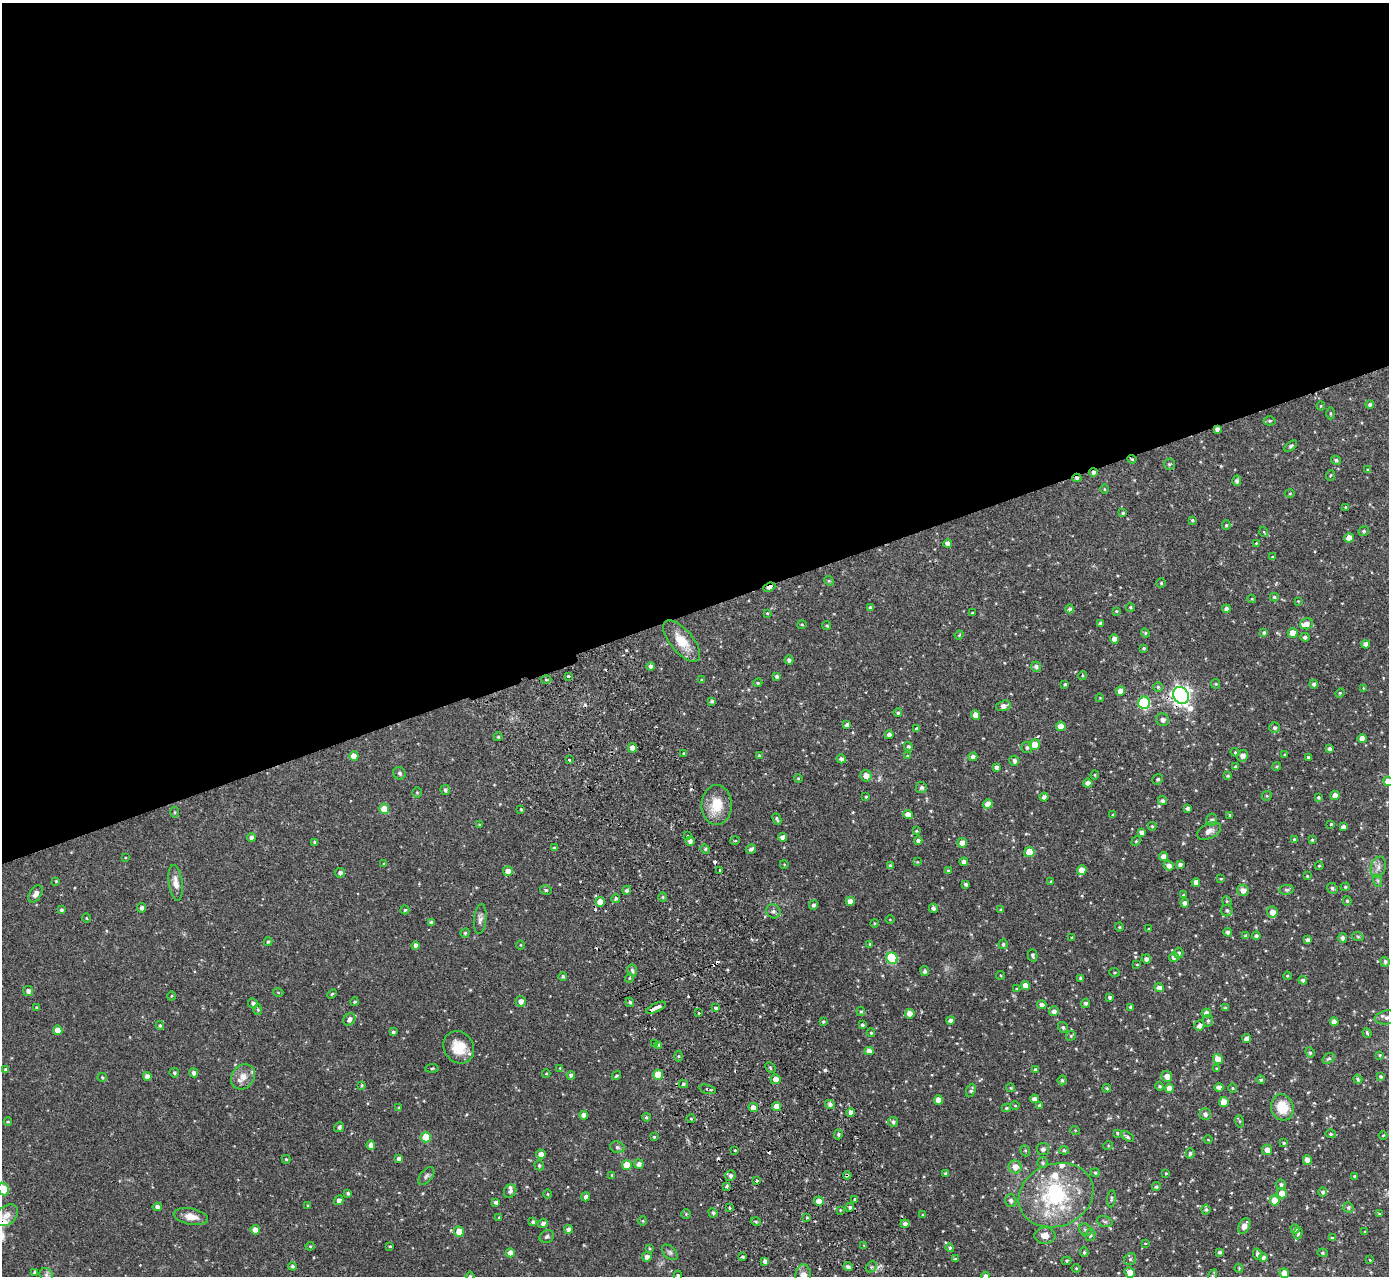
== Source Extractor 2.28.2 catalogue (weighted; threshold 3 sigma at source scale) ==
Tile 2 of 4 x 4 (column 2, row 1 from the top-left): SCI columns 1442-2828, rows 4005-5278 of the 5655 x 5589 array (HDU 1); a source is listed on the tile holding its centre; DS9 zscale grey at full resolution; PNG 1391 x 1278 px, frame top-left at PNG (2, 3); each listed source drawn as its Kron ellipse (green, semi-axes under 4 px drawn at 4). Shown black and unused: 48% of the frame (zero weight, under 2 of 3 exposures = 3% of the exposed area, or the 3 px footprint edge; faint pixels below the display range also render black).
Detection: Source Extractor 2.28.2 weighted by HDU 2 'WHT'; one run over the whole footprint, this tile lists its part. Background 0.0647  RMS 0.0053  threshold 0.0241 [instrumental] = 3 sigma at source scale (4.5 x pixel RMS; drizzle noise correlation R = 1.50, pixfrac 1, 0.05/0.05 arcsec/px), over >= 5 px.
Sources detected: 479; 1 inside a brighter object's white glare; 11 cosmic-ray / hot-pixel residue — neither listed nor drawn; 7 inside a brighter listed object's ellipse — not listed separately; the other 460 listed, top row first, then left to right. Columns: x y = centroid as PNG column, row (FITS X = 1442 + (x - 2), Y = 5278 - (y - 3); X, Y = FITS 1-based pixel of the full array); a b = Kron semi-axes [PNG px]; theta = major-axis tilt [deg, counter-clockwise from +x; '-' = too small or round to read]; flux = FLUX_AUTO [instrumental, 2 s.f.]
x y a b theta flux
1370 404 4 4 - 0.98
1321 406 4 4 - 0.48
1331 413 6 3 90 0.57
1270 421 6 4 1 0.68
1217 429 4 3 - 1.5
1291 446 7 4 39 0.85
1132 459 4 4 - 0.61
1336 460 5 4 - 1
1169 464 5 5 - 0.78
1367 470 4 3 - 0.54
1094 472 4 4 - 1.6
1331 475 5 3 - 0.48
1077 478 4 4 - 1.1
1237 481 5 4 - 1.4
1105 489 5 3 - 0.46
1290 493 5 3 - 0.49
1346 507 4 3 - 0.56
1123 513 4 3 - 0.72
1192 520 4 3 - 0.65
1226 525 4 4 - 0.73
1364 531 5 4 - 0.87
1264 532 5 3 - 0.4
1349 538 5 4 - 4.7
948 543 4 4 - 2.1
1256 543 4 3 - 0.41
1273 557 4 3 - 0.78
829 581 5 4 - 0.52
1161 583 4 4 - 0.63
769 587 6 4 23 3.3
1274 597 4 3 - 0.79
1252 599 4 4 - 0.48
1298 601 3 3 - 0.32
1131 607 4 4 - 0.65
870 608 4 3 - 1.1
1070 609 4 4 - 1.1
1226 609 4 4 - 1.5
1116 611 3 3 - 0.49
767 613 4 4 - 0.5
972 613 3 3 - 0.56
802 624 5 3 - 0.5
1101 624 4 4 - 1.4
1307 624 6 5 - 2.8
827 625 4 3 - 0.62
1264 632 4 3 - 0.96
1145 633 4 4 - 0.56
1293 633 5 5 - 5.4
959 635 5 3 - 0.5
1305 637 4 4 - 1.2
1114 639 4 4 - 3.9
682 641 25 11 -50 9.9
1366 644 4 4 - 2.5
1144 648 3 3 - 0.67
789 660 4 4 - 1.4
651 666 4 4 - 1.7
1036 667 5 5 - 1.7
1083 675 4 4 - 0.59
568 676 3 3 - 0.88
777 676 4 4 - 1.1
546 679 5 3 - 0.61
702 680 4 3 - 0.48
758 683 4 4 - 0.63
1065 684 4 4 - 0.77
1216 684 5 4 - 0.57
1314 684 4 4 - 1.2
1158 687 5 4 - 0.74
1363 688 4 3 - 0.37
1120 691 4 4 - 3.6
1340 693 4 4 - 0.52
1181 695 9 7 -59 250
1100 698 4 3 - 0.36
712 701 3 3 - 0.95
1144 703 6 6 - 43
1003 706 7 5 17 2.5
898 713 4 4 - 0.88
976 715 5 4 - 3.9
1163 720 6 6 - 1.7
847 725 4 4 - 1.6
1061 726 5 4 - 4.4
1274 728 5 5 - 1.1
917 729 4 4 - 1
889 735 4 4 - 2
498 737 4 4 - 0.6
1362 738 4 4 - 3.6
1035 745 5 5 - 6.3
908 746 5 4 - 0.95
1027 747 5 5 - 1.2
632 748 5 4 - 3
1329 749 4 3 - 1.6
1235 752 4 4 - 0.53
683 753 4 2 - 0.45
1285 754 3 3 - 0.47
759 755 3 3 - 0.64
354 756 5 4 - 4.2
907 756 4 3 - 0.59
1243 756 6 5 - 3.1
973 757 4 4 - 1.9
1308 757 3 3 - 0.77
841 759 5 4 - 1.6
569 760 3 3 - 1.3
1014 761 5 5 - 1.6
1277 766 4 3 - 0.51
996 767 4 4 - 1.5
1235 767 4 3 - 0.97
400 773 6 6 - 1.1
1095 775 4 4 - 0.55
866 776 6 5 - 3.2
1228 776 4 4 - 0.67
798 778 4 3 - 0.43
1158 779 5 5 - 0.98
1388 781 5 4 - 4.5
1088 783 4 4 - 2.5
921 787 5 5 - 1.4
445 790 5 4 - 1.1
417 793 5 4 - 0.67
1335 795 4 4 - 3
1267 796 5 5 - 0.73
866 797 3 3 - 0.58
1044 797 4 4 - 1.5
1318 797 3 3 - 0.55
1162 801 5 4 - 1.2
988 804 5 4 - 4.5
717 805 20 15 88 12
1187 808 4 3 - 1.4
384 809 5 5 - 9.1
521 809 3 2 - 0.56
175 812 5 3 - 0.47
908 814 5 4 - 4.2
1113 815 4 4 - 0.45
1230 815 4 3 - 0.59
777 819 6 4 -64 0.92
1212 820 6 5 - 1.4
1331 824 3 3 - 0.51
479 825 3 3 - 0.43
1152 826 4 4 - 0.64
1343 827 4 4 - 2.3
916 831 4 3 - 0.54
1209 831 13 7 26 2.8
1141 832 4 4 - 2
688 836 3 2 - 0.52
782 837 4 4 - 2.3
251 838 4 4 - 1.8
1294 840 4 3 - 1.1
1312 840 4 3 - 0.51
690 841 4 4 - 1.8
735 841 5 3 - 0.42
918 841 4 4 - 1.6
1136 841 5 4 - 0.51
315 842 3 3 - 1.2
962 843 5 5 - 4.4
554 848 4 4 - 0.64
705 849 5 4 - 0.75
751 849 5 4 - 1.5
1029 852 5 5 - 9.2
1164 856 4 4 - 3.2
125 858 4 3 - 0.4
917 862 4 4 - 0.42
964 862 4 4 - 1.9
384 864 3 3 - 0.51
784 864 4 3 - 0.38
1180 864 4 4 - 1.3
890 866 4 4 - 1.2
1169 866 5 4 - 2.2
1319 866 4 4 - 0.53
1378 867 11 7 72 2.6
948 870 3 3 - 0.43
1082 870 5 5 - 5
508 871 5 5 - 3.7
720 871 3 3 - 3.2
340 873 5 5 - 1.4
1307 876 4 3 - 0.44
1221 879 4 3 - 0.48
56 881 4 4 - 0.48
1051 881 4 3 - 0.45
1378 881 6 4 -72 0.95
1196 882 4 4 - 3.1
176 883 18 7 -82 3.8
966 884 3 3 - 1.1
1345 887 4 4 - 0.84
1332 888 6 5 - 1
546 890 6 4 -15 0.86
627 890 4 4 - 1.3
1243 890 6 5 - 3.1
1287 890 7 5 8 1.1
35 894 9 5 57 2.8
1184 895 4 3 - 0.49
663 897 4 4 - 0.65
616 898 5 4 - 0.95
850 901 4 4 - 2.8
1227 901 5 4 - 0.69
1347 901 4 4 - 0.79
600 902 5 5 - 5.2
1185 903 4 4 - 2.4
813 905 4 4 - 1.1
142 908 4 4 - 1.8
933 908 4 4 - 1.7
61 910 4 4 - 1
405 910 4 4 - 0.64
1001 910 3 3 - 0.71
1227 910 6 5 - 1.3
773 911 7 6 - 1.6
1272 912 5 5 - 3.7
86 918 5 3 - 0.41
480 919 15 6 83 2.1
890 920 5 3 - 0.42
432 922 4 4 - 1
874 923 4 3 - 0.38
1119 927 4 4 - 0.53
1149 929 3 3 - 0.49
1228 932 4 4 - 1.5
465 933 4 4 - 0.73
1246 936 4 4 - 1.6
1256 936 4 4 - 1.3
1358 937 6 3 -18 0.56
1072 938 3 3 - 0.65
1342 938 5 4 - 1.5
1308 940 4 4 - 1.6
268 942 4 3 - 0.76
870 944 3 3 - 0.75
1003 944 5 4 - 0.89
416 945 4 4 - 1.9
520 945 4 3 - 0.42
1179 953 5 4 - 0.98
1033 955 6 4 -76 1.1
1174 957 5 4 - 1.9
892 958 6 5 - 27
1146 959 4 4 - 1.5
1385 962 5 5 - 1.2
1137 964 4 3 - 0.41
632 970 6 4 -72 1.1
925 971 5 4 - 1.2
1114 972 5 3 - 0.54
1001 975 5 3 - 0.48
563 976 4 4 - 0.89
1287 976 4 3 - 0.61
629 978 5 3 - 0.46
1081 978 4 3 - 1.1
1303 980 4 4 - 1.5
1025 986 4 4 - 4.9
1159 988 4 4 - 2.5
1017 989 4 3 - 0.92
28 991 5 5 - 1.8
278 992 5 3 - 0.38
332 994 5 3 - 0.5
171 996 4 3 - 0.42
1110 997 3 3 - 0.97
521 1001 5 5 - 2.5
355 1002 4 4 - 0.74
630 1002 4 4 - 0.8
253 1003 5 5 - 1.4
1086 1003 4 4 - 1.3
1042 1005 4 4 - 2.3
36 1007 3 3 - 0.41
1130 1007 3 3 - 0.76
656 1008 11 3 24 6.5
716 1008 3 3 - 3.1
1226 1008 4 3 - 0.92
258 1009 5 4 - 0.75
861 1011 5 4 - 0.62
1054 1011 5 5 - 1.7
699 1013 3 2 - 0.51
1206 1013 5 4 - 2.7
910 1014 5 5 - 3.2
1387 1017 12 7 6 2.4
349 1019 7 5 50 1.9
950 1020 4 4 - 1.6
1208 1021 6 5 - 1
823 1022 4 3 - 0.67
1334 1022 4 4 - 3
160 1025 4 4 - 0.83
862 1025 4 4 - 0.83
1199 1026 5 5 - 2
1063 1027 6 4 -57 0.9
58 1030 4 4 - 4.9
393 1032 4 3 - 1
871 1033 4 3 - 0.59
1367 1033 5 3 - 0.72
1071 1036 5 4 - 0.69
1247 1039 4 4 - 2.6
655 1044 3 2 - 0.61
659 1045 4 3 - 0.79
459 1047 17 14 -55 10
869 1051 4 4 - 3.2
1310 1052 5 4 - 0.73
1380 1055 4 4 - 0.6
678 1056 5 3 - 0.61
1329 1058 6 4 35 0.98
1218 1059 5 5 - 5.2
432 1068 7 3 5 0.57
560 1068 4 3 - 0.46
770 1068 6 3 -45 0.6
1035 1069 4 3 - 0.72
1217 1069 4 3 - 0.63
6 1070 4 4 - 1.1
174 1073 5 4 - 0.98
194 1073 4 4 - 1.8
546 1074 4 3 - 0.41
571 1075 4 4 - 1.3
658 1075 5 5 - 13
147 1076 4 4 - 2.7
616 1076 5 4 - 0.75
1167 1076 5 5 - 3.1
1381 1076 4 3 - 0.82
102 1077 5 4 - 0.55
243 1077 13 11 53 4.5
775 1079 5 5 - 3.5
1358 1079 5 4 - 0.84
1062 1080 5 4 - 0.89
1261 1080 4 4 - 0.84
683 1084 4 4 - 0.89
362 1085 3 3 - 0.58
1160 1086 4 4 - 0.69
1219 1087 4 4 - 2.6
1010 1088 4 4 - 0.48
1107 1088 4 3 - 0.65
1169 1088 4 4 - 3.7
1233 1088 4 4 - 0.52
708 1089 8 3 -15 0.97
971 1090 7 4 68 1
1034 1099 4 4 - 2.4
938 1100 5 4 - 4.9
1224 1102 5 5 - 5.6
830 1104 5 4 - 1.6
1039 1105 4 3 - 0.69
1015 1106 4 3 - 0.47
753 1107 4 4 - 3.5
776 1107 4 4 - 4.9
1282 1107 13 11 -73 12
399 1108 4 3 - 0.63
1006 1108 4 3 - 0.68
851 1112 4 4 - 2.7
1205 1114 5 5 - 1.8
584 1115 4 4 - 2.7
646 1117 4 4 - 0.77
691 1119 5 3 - 0.56
1239 1121 6 4 -71 0.56
8 1122 4 3 - 0.43
893 1122 5 4 - 1.2
339 1127 5 4 - 1.4
1075 1130 5 3 - 0.42
1117 1133 3 3 - 0.64
838 1134 5 4 - 0.76
1331 1134 5 4 - 0.82
1383 1135 4 3 - 0.41
1127 1136 7 4 -31 1.1
426 1137 5 5 - 13
654 1137 3 3 - 0.65
1208 1139 4 3 - 0.39
1284 1143 3 3 - 0.64
371 1145 5 4 - 2.9
1108 1146 4 4 - 0.52
617 1147 7 5 -15 1.3
1043 1149 6 6 - 1.6
735 1150 3 3 - 0.45
1064 1150 5 4 - 0.9
1267 1150 5 5 - 3.6
1025 1151 6 4 -69 0.73
1190 1153 5 4 - 0.91
541 1154 5 4 - 3
286 1159 4 3 - 0.68
399 1159 4 4 - 2.2
1307 1160 5 4 - 2.8
1043 1163 5 5 - 0.86
639 1164 5 4 - 2.2
539 1165 5 4 - 0.96
627 1165 5 5 - 9
1015 1167 6 6 - 4.2
945 1173 3 3 - 0.68
1095 1173 4 4 - 0.73
1166 1173 4 3 - 0.56
612 1175 4 4 - 0.42
730 1175 5 5 - 1.5
847 1175 4 3 - 0.65
426 1176 11 6 51 1.5
1355 1176 3 3 - 0.76
756 1180 3 3 - 1.6
1281 1185 5 4 - 1.2
726 1186 3 3 - 1.3
1156 1187 4 4 - 1
4 1189 7 5 -61 13
510 1191 7 5 54 1.3
1323 1192 4 4 - 1.1
348 1193 4 4 - 0.91
1282 1193 5 5 - 4.5
547 1194 5 3 - 0.44
1056 1195 38 31 21 49
586 1197 5 4 - 1.5
855 1199 3 3 - 0.89
1111 1199 8 3 85 0.75
339 1200 5 4 - 2.4
1275 1200 5 5 - 9.1
819 1201 5 4 - 3.8
1011 1201 6 5 - 1.6
496 1202 4 3 - 1.6
308 1206 3 3 - 0.44
157 1207 4 4 - 1.9
850 1207 4 4 - 1.1
1348 1207 5 5 - 0.98
729 1208 3 3 - 1
840 1210 3 3 - 0.4
1206 1210 5 4 - 1
713 1213 5 4 - 0.98
686 1214 4 4 - 0.56
1379 1214 3 3 - 0.47
6 1215 13 9 37 3.6
923 1215 3 2 - 0.36
191 1217 17 8 -11 5.4
499 1217 4 3 - 0.45
807 1217 4 3 - 0.59
643 1221 5 3 - 0.52
533 1222 4 3 - 1.2
756 1222 5 3 - 0.54
1105 1222 8 5 -17 1.1
543 1223 5 4 - 1.7
905 1224 4 4 - 1.9
1244 1226 8 5 62 3.6
569 1229 4 4 - 2.4
1295 1229 5 4 - 1.2
255 1230 4 4 - 3.8
1085 1230 7 5 -45 1.3
459 1232 5 5 - 6.9
1365 1232 3 3 - 0.63
1298 1233 6 4 72 0.83
1045 1235 10 8 -5 4.4
1090 1235 6 5 - 1.2
547 1237 7 6 - 1.1
1332 1238 4 4 - 0.66
1145 1243 4 2 - 0.4
310 1246 4 4 - 0.59
390 1246 3 3 - 0.53
864 1246 4 3 - 0.52
649 1248 3 3 - 0.54
950 1248 4 4 - 1
670 1252 9 5 -45 1.3
1084 1252 5 4 - 0.78
1220 1252 4 3 - 0.93
510 1253 4 4 - 3.8
1322 1253 5 4 - 0.64
1257 1254 6 4 -78 1.3
647 1257 5 4 - 2.2
743 1257 3 3 - 0.86
1263 1258 4 4 - 1.5
955 1259 4 3 - 0.58
1130 1259 6 5 - 1.1
1370 1260 4 3 - 0.36
765 1261 4 4 - 1.8
1067 1261 5 4 - 0.69
292 1266 4 4 - 1.1
848 1267 5 4 - 1.6
871 1267 6 4 44 0.95
1076 1268 4 4 - 0.53
1239 1268 4 4 - 0.48
34 1272 4 4 - 0.83
1130 1272 5 5 - 3.8
1284 1273 5 4 - 4.1
46 1275 7 6 - 1.5
678 1275 4 4 - 0.71
470 1276 4 3 - 0.5
803 1276 12 7 88 5.4
985 1276 4 4 - 1.2
1212 1276 7 4 71 0.75
Overlapping masked pixels (flux is a lower limit): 9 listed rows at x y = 1217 429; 1132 459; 1094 472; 1077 478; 769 587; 1181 695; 656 1008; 708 1089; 847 1175
Isophote crosses this tile's border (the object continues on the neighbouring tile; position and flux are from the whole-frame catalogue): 8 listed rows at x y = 1388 781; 1387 1017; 4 1189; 678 1275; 470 1276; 803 1276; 985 1276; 1212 1276